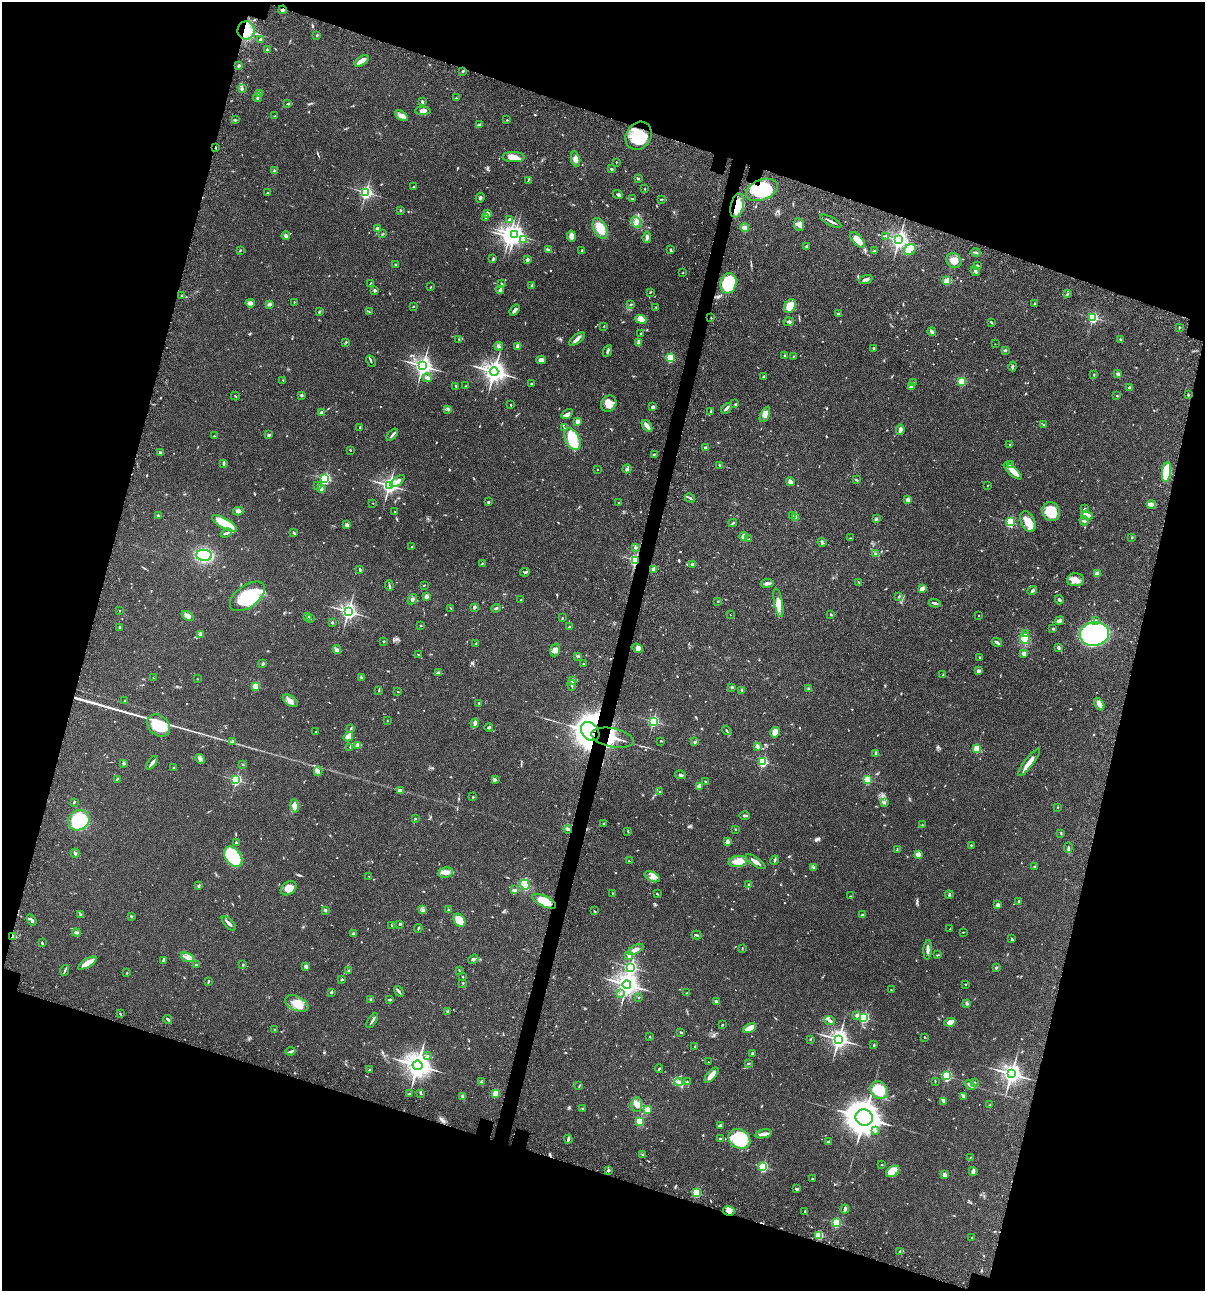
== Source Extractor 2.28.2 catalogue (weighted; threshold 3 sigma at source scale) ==
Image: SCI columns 235-5046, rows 120-5273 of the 5404 x 5390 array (HDU 1 of 3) = the unmasked area's bounding box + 8 px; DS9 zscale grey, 4 x 4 block average (1 PNG px = mean of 4 x 4 image px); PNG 1207 x 1293 px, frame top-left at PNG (2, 2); each listed source drawn as its Kron ellipse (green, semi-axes under 4 px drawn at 4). Shown black and unused: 35% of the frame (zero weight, under 3 of 4 exposures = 9% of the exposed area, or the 3 px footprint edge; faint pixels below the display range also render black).
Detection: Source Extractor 2.28.2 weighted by HDU 2 'WHT'. Background 0.046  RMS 0.0055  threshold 0.0249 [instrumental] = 3 sigma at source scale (4.5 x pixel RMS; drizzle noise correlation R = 1.50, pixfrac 1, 0.05/0.05 arcsec/px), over >= 5 px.
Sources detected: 848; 2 too faint to see at this stretch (4 x 4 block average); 5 inside a brighter object's white glare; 3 cosmic-ray / hot-pixel residue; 3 long thin detections or spike segments (spike, bleed or trail) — neither listed nor drawn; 22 coinciding with a brighter row at this scale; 33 inside a brighter listed object's ellipse — not listed separately; of the other 780, all 500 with FLUX_AUTO >= 1.63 (the completeness limit of this list) listed and drawn (280 fainter detections not listed), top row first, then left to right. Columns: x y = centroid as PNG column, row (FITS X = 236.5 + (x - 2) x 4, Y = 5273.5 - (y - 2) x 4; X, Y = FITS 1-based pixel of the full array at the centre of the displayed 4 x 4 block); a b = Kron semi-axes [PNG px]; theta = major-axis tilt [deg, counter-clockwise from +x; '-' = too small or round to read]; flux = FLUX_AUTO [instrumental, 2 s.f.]
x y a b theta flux
283 10 4 3 - 7.7
246 30 9 8 - 110
317 35 3 2 - 3.8
260 39 4 3 - 6
267 50 2 2 - 3.4
362 61 8 3 32 31
239 66 2 2 - 7.3
463 71 2 2 - 4.8
242 89 3 2 - 3.9
260 93 4 2 - 6.5
257 97 4 2 - 5.4
456 98 2 2 - 1.9
422 102 3 2 - 5.8
288 103 4 2 - 5.2
423 111 7 3 0 12
275 116 3 2 - 1.8
401 116 7 4 -32 14
235 120 3 2 - 3.4
507 120 2 2 - 2.5
479 125 3 2 - 7.1
639 136 15 12 57 110
215 147 2 2 - 3.8
513 157 11 5 -1 28
575 159 7 4 -78 15
616 162 2 2 - 4.5
611 169 3 2 - 3.5
274 170 2 2 - 3.5
638 179 4 2 - 3.3
528 180 4 2 - 2.7
414 187 3 2 - 2.2
645 189 2 2 - 2.2
762 190 17 10 22 160
366 192 2 2 - 650
267 193 2 2 - 7.1
618 195 5 2 - 5.6
480 198 5 3 - 5.5
633 199 3 2 - 3.6
662 199 3 2 - 2.7
737 206 12 6 77 62
400 210 3 2 - 2.9
488 214 4 4 - 10
486 217 3 2 - 2.9
509 219 4 2 - 3.9
831 221 11 2 -26 11
636 222 6 3 -61 9.4
799 225 6 5 - 15
745 227 4 3 - 19
377 228 2 2 - 6.2
600 228 11 6 -65 57
383 234 3 2 - 2.5
515 234 3 3 - 1200
286 236 4 3 - 11
571 236 5 4 - 21
886 236 3 2 - 2.4
647 237 6 3 83 9.3
523 240 3 2 - 5.2
857 240 9 5 -48 49
899 240 3 3 - 1200
807 247 3 2 - 3.5
910 249 6 5 - 62
240 250 3 2 - 2.1
548 250 3 3 - 4.2
582 250 3 3 - 3.9
671 250 3 2 - 4.6
874 251 4 2 - 2.8
976 252 5 2 - 5.6
493 259 4 2 - 4.1
528 259 4 3 - 6.6
954 261 8 7 - 24
395 264 2 2 - 2.3
977 266 2 2 - 23
975 271 5 2 - 5.4
682 273 2 2 - 1.7
866 280 7 3 20 8.5
947 281 2 2 - 120
728 283 10 8 78 200
370 284 2 2 - 1.8
502 284 3 2 - 4
532 285 3 2 - 6.2
431 287 3 2 - 2
374 290 2 2 - 19
500 290 4 2 - 5.9
650 292 3 2 - 2.1
1067 294 2 2 - 1.7
181 295 2 2 - 1.9
294 302 2 2 - 2.2
250 303 5 3 - 19
269 304 3 2 - 6.3
631 304 3 2 - 2.9
1035 304 3 2 - 3.8
414 306 2 2 - 1.7
790 306 7 5 55 43
656 307 3 2 - 2.7
515 310 6 3 52 7.2
319 311 3 2 - 2.7
370 312 3 2 - 2.1
838 314 2 2 - 5.9
1093 317 2 2 - 470
711 318 2 2 - 1.7
641 319 6 4 -21 29
789 322 5 3 - 8
991 322 4 2 - 2.8
604 326 2 2 - 1.7
1179 327 2 2 - 2.6
932 331 4 2 - 8.1
641 334 2 2 - 3.4
458 339 2 2 - 2.8
577 339 9 3 39 13
1121 339 3 2 - 3.1
346 342 3 2 - 2.8
638 343 3 2 - 4.5
995 344 2 2 - 1.7
499 346 4 3 - 6.8
518 346 2 2 - 53
874 348 2 2 - 14
1005 350 2 2 - 8
607 351 6 2 65 6.7
785 355 3 2 - 3.8
793 356 2 2 - 2.2
670 358 2 2 - 290
541 360 4 3 - 11
371 361 6 2 -63 3.7
423 366 3 3 - 1300
1013 366 5 3 - 5
494 372 4 4 - 2000
1118 374 3 3 - 6.1
1094 375 3 2 - 2.2
764 376 2 2 - 7.1
427 378 5 2 - 15
283 380 2 2 - 2.2
962 381 2 2 - 230
914 382 2 2 - 2.7
532 383 2 2 - 2.5
456 386 3 2 - 3
466 386 2 2 - 2.1
911 387 2 2 - 31
1129 387 2 2 - 12
301 395 3 2 - 4.1
1188 395 3 2 - 2.3
235 396 4 2 - 1.8
1117 396 3 2 - 2.2
609 403 8 7 - 27
735 404 2 2 - 2.6
511 405 3 2 - 1.6
653 407 2 2 - 28
448 409 3 2 - 3.3
726 409 6 3 45 8.8
711 411 2 2 - 2.4
322 413 2 2 - 37
567 414 6 3 31 12
765 414 8 3 64 16
578 421 4 3 - 11
1044 424 2 2 - 2.6
647 426 6 2 -52 19
360 428 3 2 - 3.9
564 428 3 2 - 2
900 430 5 2 - 14
269 435 3 2 - 4.4
392 435 7 2 45 7.2
214 436 2 2 - 1.8
572 439 12 7 -63 120
1010 444 2 2 - 2.8
705 448 4 3 - 5.3
350 450 2 2 - 6.7
160 453 3 2 - 9.4
654 454 2 2 - 2.7
224 463 3 2 - 2.8
1010 464 4 2 - 4.1
720 465 4 2 - 3.9
598 469 2 2 - 3.8
627 469 5 3 - 5.9
1013 471 11 3 -42 33
1167 472 10 4 83 99
325 478 2 2 - 460
857 480 3 2 - 2.6
398 481 8 4 37 13
790 482 4 3 - 11
318 485 2 2 - 9.4
389 485 3 3 - 910
987 485 2 2 - 2
321 489 2 2 - 29
690 498 5 2 - 6.2
908 500 3 2 - 19
488 502 2 2 - 4.7
618 502 2 2 - 2.5
373 503 2 2 - 1.7
1151 504 4 3 - 8
1084 509 2 2 - 3.7
238 511 5 4 - 11
395 511 2 2 - 2.3
1051 512 10 8 -60 92
158 515 3 2 - 4.1
1087 515 6 2 -20 29
793 516 2 2 - 4.9
795 517 3 2 - 56
876 519 3 2 - 3.2
1028 521 11 7 -64 34
1084 521 4 3 - 5.3
1010 522 2 2 - 330
225 523 14 5 -30 110
733 523 4 2 - 3.6
347 525 2 2 - 40
226 533 6 2 22 5.8
294 533 3 2 - 3.3
744 536 4 3 - 15
1132 537 2 2 - 2.4
851 538 4 2 - 2.4
749 539 4 2 - 3.1
822 542 5 2 - 3.9
412 547 2 2 - 4.6
635 547 3 2 - 6
875 553 2 2 - 1.8
204 555 8 5 -2 280
635 560 2 2 - 670
482 563 2 2 - 2.6
693 564 2 2 - 8.1
360 569 3 2 - 4.6
654 569 2 2 - 56
525 572 5 2 - 5.5
1097 573 2 2 - 67
1075 580 8 6 3 25
859 582 4 2 - 3.5
767 583 7 3 9 9.4
389 585 5 2 - 4.6
424 585 2 2 - 2.1
922 589 4 2 - 19
1032 591 5 2 - 5.6
247 596 20 11 36 180
426 596 4 3 - 6.3
899 596 2 2 - 1.9
412 599 6 3 54 6.3
521 600 2 2 - 5.9
1059 600 4 2 - 5.5
718 601 2 2 - 2.2
778 603 14 4 -79 28
935 603 6 2 -10 6
474 607 2 2 - 27
451 608 3 2 - 2.3
496 608 4 2 - 5.5
119 610 2 2 - 2.3
348 611 3 3 - 950
730 615 2 2 - 1.6
831 615 2 2 - 2.6
188 616 6 3 -36 17
307 616 4 2 - 3.1
979 616 2 2 - 2.6
310 618 2 2 - 1.9
562 618 2 2 - 2.5
1096 620 3 2 - 3.3
1060 621 5 3 - 12
332 622 2 2 - 12
421 625 2 2 - 1.8
119 627 2 2 - 14
569 627 3 2 - 2.2
1053 629 2 2 - 2.3
1026 633 2 2 - 3.5
201 634 3 2 - 15
1094 634 15 12 9 660
1025 638 5 5 - 49
383 642 2 2 - 10
997 642 5 2 - 6.8
476 643 2 2 - 1.8
637 648 6 2 -20 7
1059 648 3 2 - 8.4
337 650 4 3 - 8.1
555 650 6 4 71 14
1024 653 2 2 - 45
418 654 2 2 - 1.7
578 656 3 2 - 6.8
979 657 2 2 - 2.2
263 664 4 2 - 3.6
584 664 3 2 - 1.8
979 671 4 3 - 5.1
438 672 2 2 - 2.1
943 675 2 2 - 2.5
361 677 3 2 - 2.6
153 678 3 2 - 1.8
197 679 2 2 - 1.8
573 680 4 3 - 9.4
572 685 5 2 - 4.6
256 686 2 2 - 150
732 687 3 3 - 4.2
809 689 3 2 - 3.6
379 690 3 2 - 1.9
742 690 4 2 - 3.2
398 691 2 2 - 1.8
124 701 2 2 - 5.9
290 701 8 5 -34 15
479 703 2 2 - 13
1099 704 7 4 -58 16
387 721 2 2 - 2.6
653 721 2 2 - 520
475 723 5 3 - 7.3
159 725 13 9 -41 110
489 727 4 2 - 5.9
350 728 2 2 - 1.9
727 730 5 2 - 3.5
590 731 10 8 -49 1300
316 732 2 2 - 2.3
775 732 5 4 - 29
348 737 5 3 - 38
613 738 21 9 -11 100
233 741 3 2 - 5.1
661 741 2 2 - 3
695 742 2 2 - 6.2
358 745 4 3 - 15
757 746 4 3 - 8.1
350 747 2 2 - 1.9
977 749 2 2 - 170
875 753 4 2 - 3.3
200 759 5 2 - 6.2
763 762 2 2 - 380
1029 762 17 4 52 33
124 763 4 2 - 3.6
152 763 8 2 52 11
243 764 2 2 - 7.6
174 767 2 2 - 4.7
318 771 5 3 - 7
680 775 5 2 - 5.6
117 779 4 2 - 3.2
236 780 2 2 - 490
495 780 3 3 - 4.4
867 780 2 2 - 250
706 782 3 2 - 2.8
699 786 4 3 - 16
400 790 3 2 - 5.5
659 792 3 2 - 2.4
473 797 2 2 - 3
74 802 3 2 - 2.1
884 803 3 3 - 4.3
294 806 7 3 -80 13
1058 807 2 2 - 4.6
745 816 5 2 - 4.2
416 818 2 2 - 1.8
79 820 11 9 34 130
603 823 2 2 - 9.3
922 825 2 2 - 2.1
568 829 4 3 - 7
735 829 2 2 - 2.8
628 831 3 2 - 2.4
1061 833 3 2 - 3
727 842 2 2 - 53
236 843 2 2 - 3.5
971 845 2 2 - 2.6
1068 848 5 2 - 4.7
897 849 3 2 - 1.8
75 853 4 2 - 6.8
918 854 3 3 - 16
233 857 11 7 -52 190
775 860 5 2 - 4.2
629 861 2 2 - 2.6
738 861 9 5 7 30
756 862 11 2 -35 19
1035 867 3 2 - 3.1
813 868 2 2 - 2.1
445 873 7 5 10 16
369 876 2 2 - 1.7
652 877 8 4 -27 18
749 884 3 2 - 3.4
525 885 5 4 - 56
199 886 3 2 - 4.5
289 888 8 6 38 34
514 890 3 2 - 6.8
612 893 2 2 - 2
657 894 3 2 - 2.1
949 895 4 2 - 3.6
850 896 2 2 - 1.7
544 901 12 5 -25 69
1019 901 2 2 - 12
998 905 3 2 - 12
423 909 3 2 - 3.8
325 910 3 2 - 4.9
448 910 2 2 - 4
595 911 3 2 - 1.8
80 914 4 2 - 3.4
862 915 2 2 - 12
131 916 3 2 - 3.8
31 920 6 2 -56 4.5
459 920 7 5 -56 63
229 923 9 2 -47 11
400 924 3 2 - 2.5
392 925 3 2 - 3.5
418 928 4 2 - 3.1
950 929 3 2 - 2
76 932 4 2 - 4.7
963 932 2 2 - 1.7
353 934 3 2 - 5.5
697 935 5 2 - 3.5
13 936 3 3 - 8.8
1012 939 3 2 - 4.4
42 943 3 2 - 3.5
742 948 3 2 - 2
636 949 8 4 28 17
928 950 10 3 85 11
938 955 3 2 - 2.5
629 956 3 3 - 7.9
187 957 7 3 -23 11
473 959 5 3 - 5.2
163 960 4 2 - 3.5
87 963 10 3 31 48
196 964 2 2 - 2.2
243 965 2 2 - 2.7
306 966 3 3 - 7.6
630 967 3 2 - 700
996 968 3 3 - 3.8
65 970 5 2 - 4.6
348 971 2 2 - 3.7
459 971 3 2 - 1.6
127 973 3 2 - 2.1
462 977 2 2 - 8
342 979 2 2 - 4.9
208 981 3 2 - 3.1
463 983 2 2 - 3
627 984 4 4 - 1900
965 985 2 2 - 4.2
891 990 2 2 - 2
399 991 6 2 -55 5.9
331 992 3 2 - 6
687 993 3 2 - 2
620 994 2 2 - 5
639 998 2 2 - 2.4
371 999 3 2 - 4.8
390 1000 3 2 - 4.6
716 1001 3 2 - 5.6
297 1003 12 7 -25 41
967 1003 3 2 - 4
447 1011 3 2 - 3.2
120 1014 2 2 - 1.9
857 1015 2 2 - 28
864 1017 2 2 - 400
168 1019 4 2 - 5.7
372 1021 8 2 57 8.7
830 1021 5 3 - 7.8
950 1022 6 4 8 27
722 1025 2 2 - 2.3
750 1028 7 3 26 54
275 1030 3 2 - 1.9
681 1032 3 2 - 3.2
650 1036 2 2 - 1.9
924 1037 2 2 - 4.6
810 1039 3 2 - 2.3
838 1039 4 4 - 1300
874 1045 2 2 - 3.6
694 1047 3 2 - 2.3
291 1051 5 2 - 4.5
752 1054 3 2 - 2.9
427 1056 2 2 - 5.9
708 1062 2 2 - 3.5
748 1063 3 2 - 2
417 1065 5 4 - 3000
659 1069 4 2 - 3.5
370 1070 3 2 - 2.9
1011 1074 4 3 - 1500
711 1075 9 3 49 30
947 1076 2 2 - 390
935 1081 2 2 - 1.9
481 1082 3 2 - 2.4
679 1082 4 3 - 7.8
687 1082 2 2 - 2.6
974 1083 3 2 - 5
970 1085 6 2 -38 8.2
579 1086 3 2 - 1.7
879 1090 9 8 - 110
420 1093 3 2 - 4.3
495 1093 3 3 - 19
409 1094 2 2 - 3
462 1096 2 2 - 3.1
963 1096 3 2 - 6
943 1101 3 2 - 2.3
637 1104 7 5 84 19
990 1105 2 2 - 2.4
583 1108 3 2 - 2.9
647 1110 2 2 - 120
864 1118 9 8 - 4700
640 1121 3 3 - 48
720 1125 4 2 - 7.6
875 1131 2 2 - 3.3
763 1134 8 3 12 14
568 1139 4 2 - 8.9
721 1139 3 2 - 3.2
739 1139 11 9 -34 170
829 1142 3 2 - 6.1
643 1155 3 2 - 2.8
970 1158 4 2 - 2
882 1165 2 2 - 2.5
763 1167 2 2 - 350
608 1170 3 2 - 4
893 1171 7 5 32 89
973 1171 4 3 - 6.4
944 1175 2 2 - 51
812 1178 2 2 - 5.7
797 1189 4 2 - 5
696 1193 2 2 - 280
845 1209 4 2 - 9.2
729 1211 6 4 -14 19
805 1211 2 2 - 3
836 1223 2 2 - 310
819 1235 2 2 - 160
972 1238 2 2 - 8.3
900 1251 3 2 - 3.6
Overlapping masked pixels (flux is a lower limit): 12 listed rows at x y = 283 10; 246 30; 639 136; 215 147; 762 190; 737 206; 728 283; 635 560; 590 731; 613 738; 13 936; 729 1211
Diffuse or blended objects may show on this block-average render without a row.